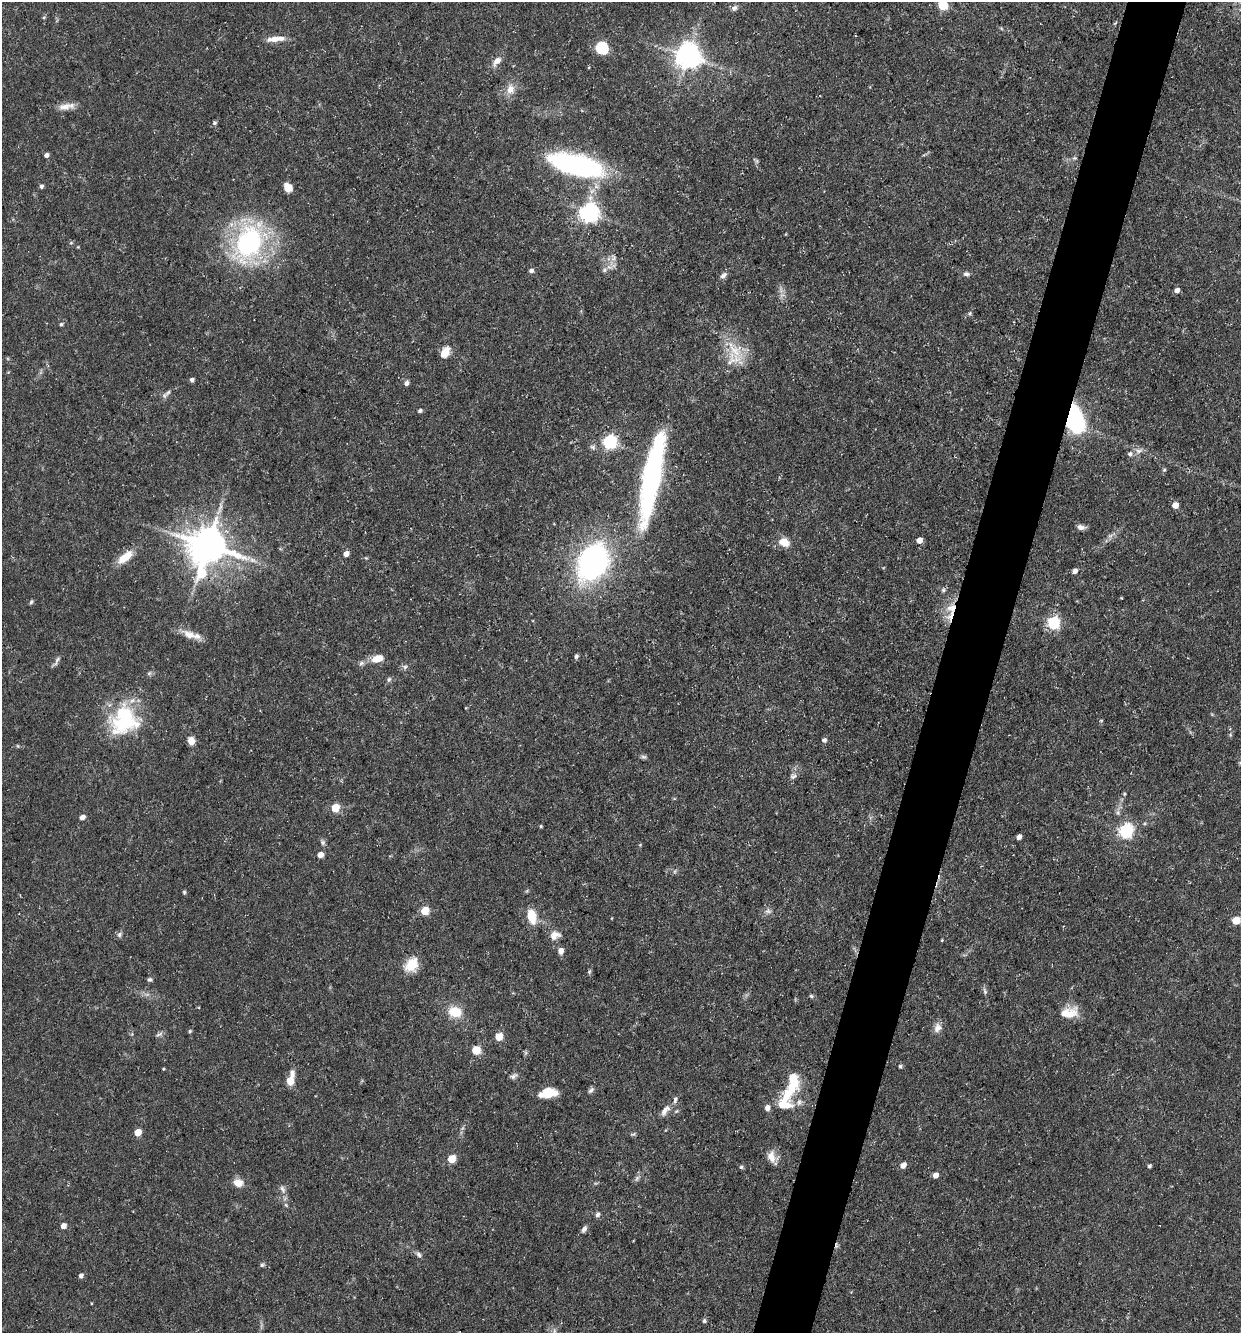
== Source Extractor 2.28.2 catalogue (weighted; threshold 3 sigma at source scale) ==
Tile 10 of 4 x 4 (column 2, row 3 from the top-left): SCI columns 1497-2735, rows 1332-2662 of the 5340 x 5325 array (HDU 1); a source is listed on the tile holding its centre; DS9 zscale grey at full resolution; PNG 1243 x 1335 px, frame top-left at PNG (2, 2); no overlay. Shown black and unused: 5% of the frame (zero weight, under 3 of 5 exposures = <1% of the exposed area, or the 3 px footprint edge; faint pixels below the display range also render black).
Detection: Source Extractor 2.28.2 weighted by HDU 2 'WHT'; one run over the whole footprint, this tile lists its part. Background 0.0954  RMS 0.0044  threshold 0.0199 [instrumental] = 3 sigma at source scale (4.5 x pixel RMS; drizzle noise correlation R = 1.50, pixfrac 1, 0.05/0.05 arcsec/px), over >= 5 px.
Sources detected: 141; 4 too faint to see at this stretch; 1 inside a brighter object's white glare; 1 cosmic-ray / hot-pixel residue — not listed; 11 inside a brighter listed object's ellipse — not listed separately; the other 124 listed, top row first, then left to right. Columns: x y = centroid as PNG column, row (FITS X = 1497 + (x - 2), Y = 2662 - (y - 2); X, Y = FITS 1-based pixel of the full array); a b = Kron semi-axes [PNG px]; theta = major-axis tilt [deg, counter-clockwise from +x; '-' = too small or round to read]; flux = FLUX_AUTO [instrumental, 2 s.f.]
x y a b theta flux
943 5 6 5 - 25
734 8 9 7 53 1.6
44 17 5 3 - 0.51
275 39 24 6 6 5.2
602 48 12 11 - 13
688 56 8 8 - 530
497 61 11 7 49 3.9
510 89 13 10 71 4.8
65 106 20 9 9 4.2
214 123 5 5 - 0.92
46 155 5 4 - 1.7
1075 158 6 5 - 0.81
757 161 7 4 -71 0.81
577 165 53 19 -14 86
41 186 5 4 - 1.2
288 187 9 8 - 4.2
589 213 7 7 - 210
249 242 41 28 67 81
71 243 5 5 - 0.65
614 258 9 4 36 1.5
531 270 5 5 - 1.6
604 270 9 7 35 1.7
966 274 9 6 -8 1.4
723 275 10 6 37 1.6
1177 290 5 5 - 2.1
969 313 6 6 - 0.83
61 324 5 4 - 0.71
445 353 9 6 62 9.4
733 359 31 23 4 14
192 380 5 5 - 1.2
406 383 7 5 67 1.4
168 392 12 5 45 1.6
420 411 5 4 - 0.91
1075 419 24 13 -74 61
609 442 6 6 - 81
593 447 8 6 -38 1.3
1139 451 10 6 9 2.1
1164 470 5 4 - 0.59
652 477 95 17 79 110
1175 505 5 5 - 4.5
1081 527 10 6 -7 1.8
1110 536 8 5 44 1.4
919 540 5 5 - 3.6
784 542 14 10 -22 5.7
208 545 12 10 -10 1400
346 554 5 5 - 3.3
125 557 21 9 39 8.5
252 560 11 7 -28 2.5
593 561 24 17 60 170
1075 571 5 5 - 2.2
201 574 14 10 -86 17
943 590 6 5 - 0.91
31 602 6 4 68 0.77
951 608 16 12 21 7.2
1053 623 6 6 - 66
189 634 22 10 -25 5.3
576 656 6 5 - 0.87
378 658 10 6 16 7.8
57 661 15 4 70 1.4
361 663 7 6 - 1.2
405 667 7 6 - 1.2
389 679 7 5 73 0.99
124 720 38 34 46 37
1101 720 5 3 - 0.41
824 740 6 5 - 1.2
191 741 8 6 -75 4.2
18 746 5 3 - 0.44
644 757 8 5 -2 0.93
793 776 10 8 47 1.8
1124 794 5 4 - 0.58
335 808 5 5 - 16
82 817 5 4 - 3.2
541 826 4 3 - 0.49
1126 831 7 6 - 91
1019 837 5 4 - 1.9
323 842 8 6 -70 1.1
320 855 5 4 - 4.2
184 892 5 4 - 0.66
425 911 5 5 - 16
768 911 10 7 -8 1.9
532 916 18 10 -77 8.3
1236 920 5 5 - 13
119 934 8 6 54 1.2
555 935 14 10 24 3.7
942 940 4 3 - 0.38
561 951 8 6 -86 2.4
411 965 17 12 51 9.3
589 971 7 4 71 0.72
150 979 6 5 - 0.87
985 991 9 5 -70 1.1
811 996 5 4 - 0.69
455 1012 14 12 -15 10
1069 1014 22 12 34 7.5
937 1028 14 10 75 3
190 1031 5 4 - 0.54
159 1034 11 4 25 1.1
499 1037 5 5 - 13
476 1050 5 5 - 18
900 1066 5 4 - 0.74
163 1069 3 3 - 0.42
513 1076 11 6 32 1.4
290 1081 11 8 78 5.1
591 1090 9 6 45 1.3
549 1092 18 11 7 9.1
788 1094 35 16 50 14
665 1110 17 7 53 3.1
138 1132 5 5 - 8.8
633 1134 8 4 18 0.74
771 1157 16 10 -67 4.7
452 1159 5 5 - 14
903 1165 6 5 - 3.5
1149 1166 4 4 - 0.85
741 1167 5 4 - 0.83
936 1175 5 4 - 3.7
637 1178 9 6 71 1.3
238 1183 11 8 -12 5
282 1189 12 7 -67 2
597 1215 7 5 71 1.4
63 1226 5 4 - 3.6
584 1229 10 6 58 1.6
419 1255 9 6 -45 1.3
262 1265 6 5 - 0.9
81 1276 5 4 - 1.6
704 1321 7 5 -89 0.78
Overlapping masked pixels (flux is a lower limit): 3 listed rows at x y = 1075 419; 609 442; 951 608
Isophote crosses this tile's border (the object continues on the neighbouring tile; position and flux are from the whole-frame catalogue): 1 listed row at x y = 943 5